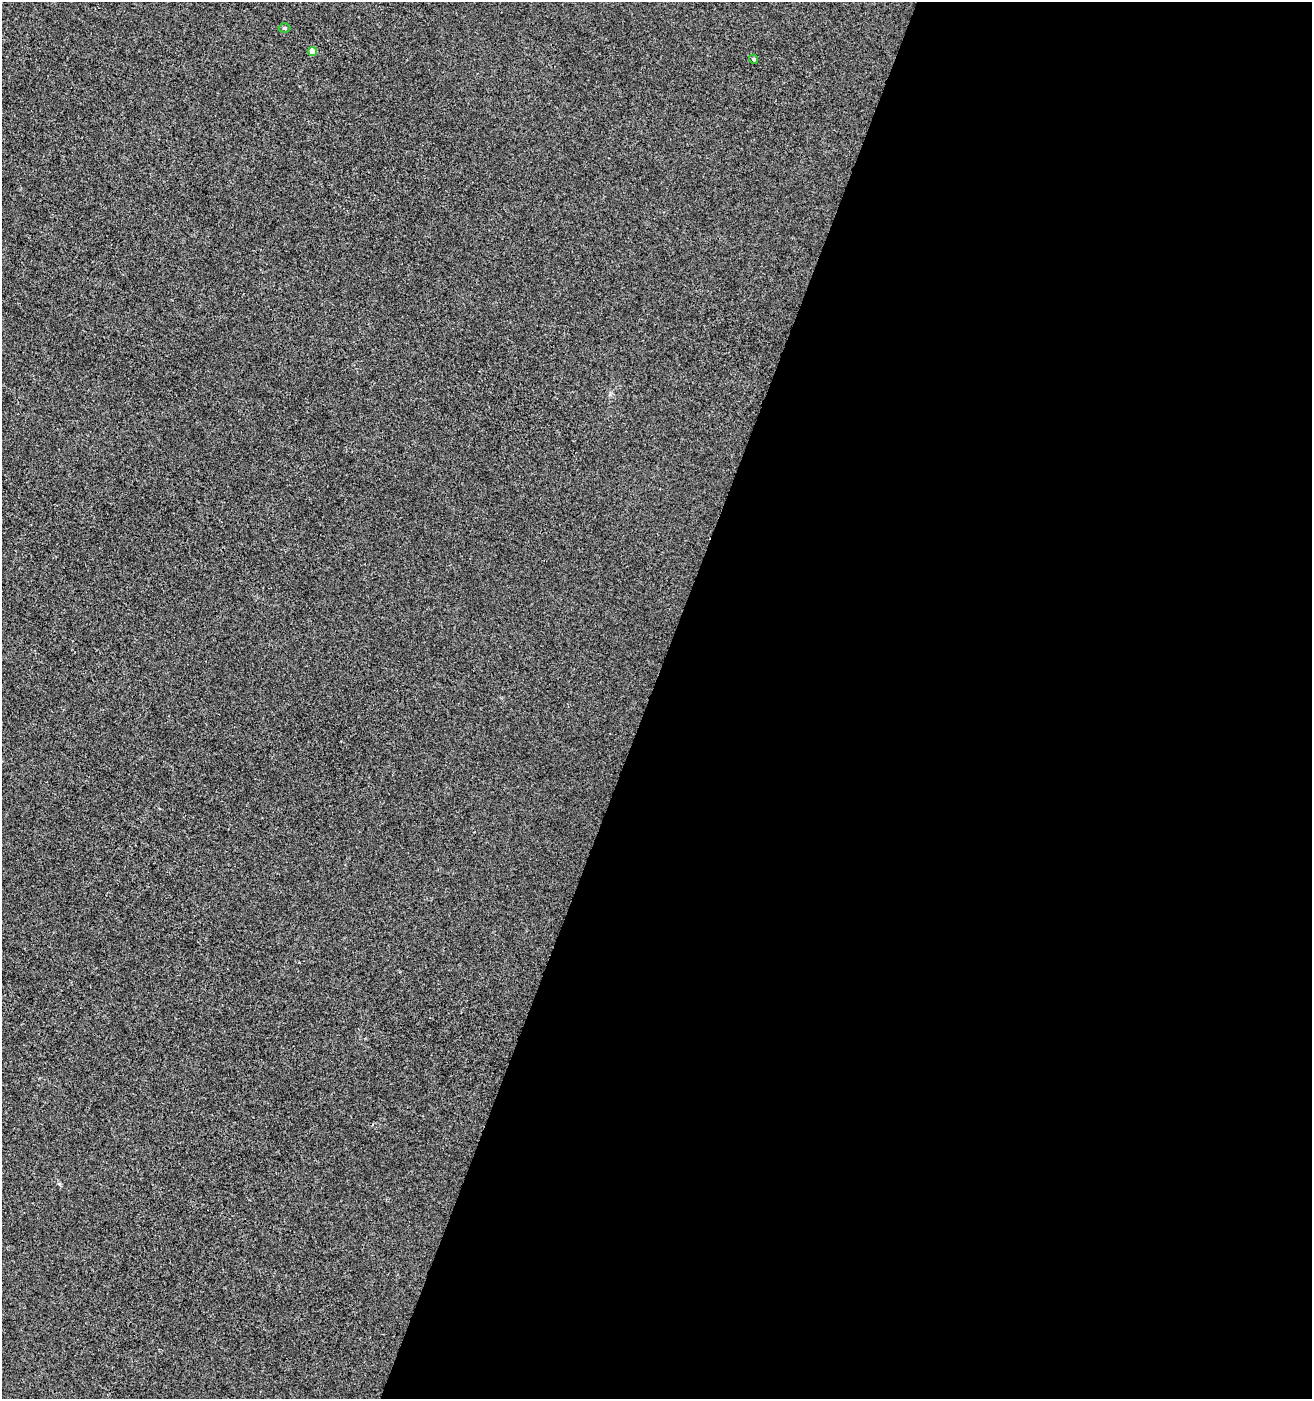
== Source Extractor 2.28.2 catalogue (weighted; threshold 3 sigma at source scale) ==
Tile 12 of 4 x 4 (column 4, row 3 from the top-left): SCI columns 4139-5448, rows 1405-2801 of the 5721 x 5596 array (HDU 1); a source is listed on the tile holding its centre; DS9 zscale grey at full resolution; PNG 1314 x 1401 px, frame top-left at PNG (2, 2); each listed source drawn as its Kron ellipse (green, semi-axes under 4 px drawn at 4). Shown black and unused: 51% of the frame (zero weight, under 3 of 4 exposures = <1% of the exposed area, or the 3 px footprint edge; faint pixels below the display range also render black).
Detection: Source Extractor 2.28.2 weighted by HDU 2 'WHT'; one run over the whole footprint, this tile lists its part. Background -5.16e-04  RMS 0.0034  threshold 0.0155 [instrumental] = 3 sigma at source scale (4.5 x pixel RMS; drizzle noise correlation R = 1.50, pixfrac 1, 0.0396/0.0396 arcsec/px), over >= 5 px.
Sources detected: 3; all 3 listed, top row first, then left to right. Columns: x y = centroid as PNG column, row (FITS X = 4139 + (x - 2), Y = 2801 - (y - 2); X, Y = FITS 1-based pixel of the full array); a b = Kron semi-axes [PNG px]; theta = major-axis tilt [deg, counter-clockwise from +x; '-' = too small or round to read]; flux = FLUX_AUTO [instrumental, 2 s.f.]
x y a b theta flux
285 28 6 5 - 0.53
313 51 5 4 - 3.9
754 59 4 4 - 0.53